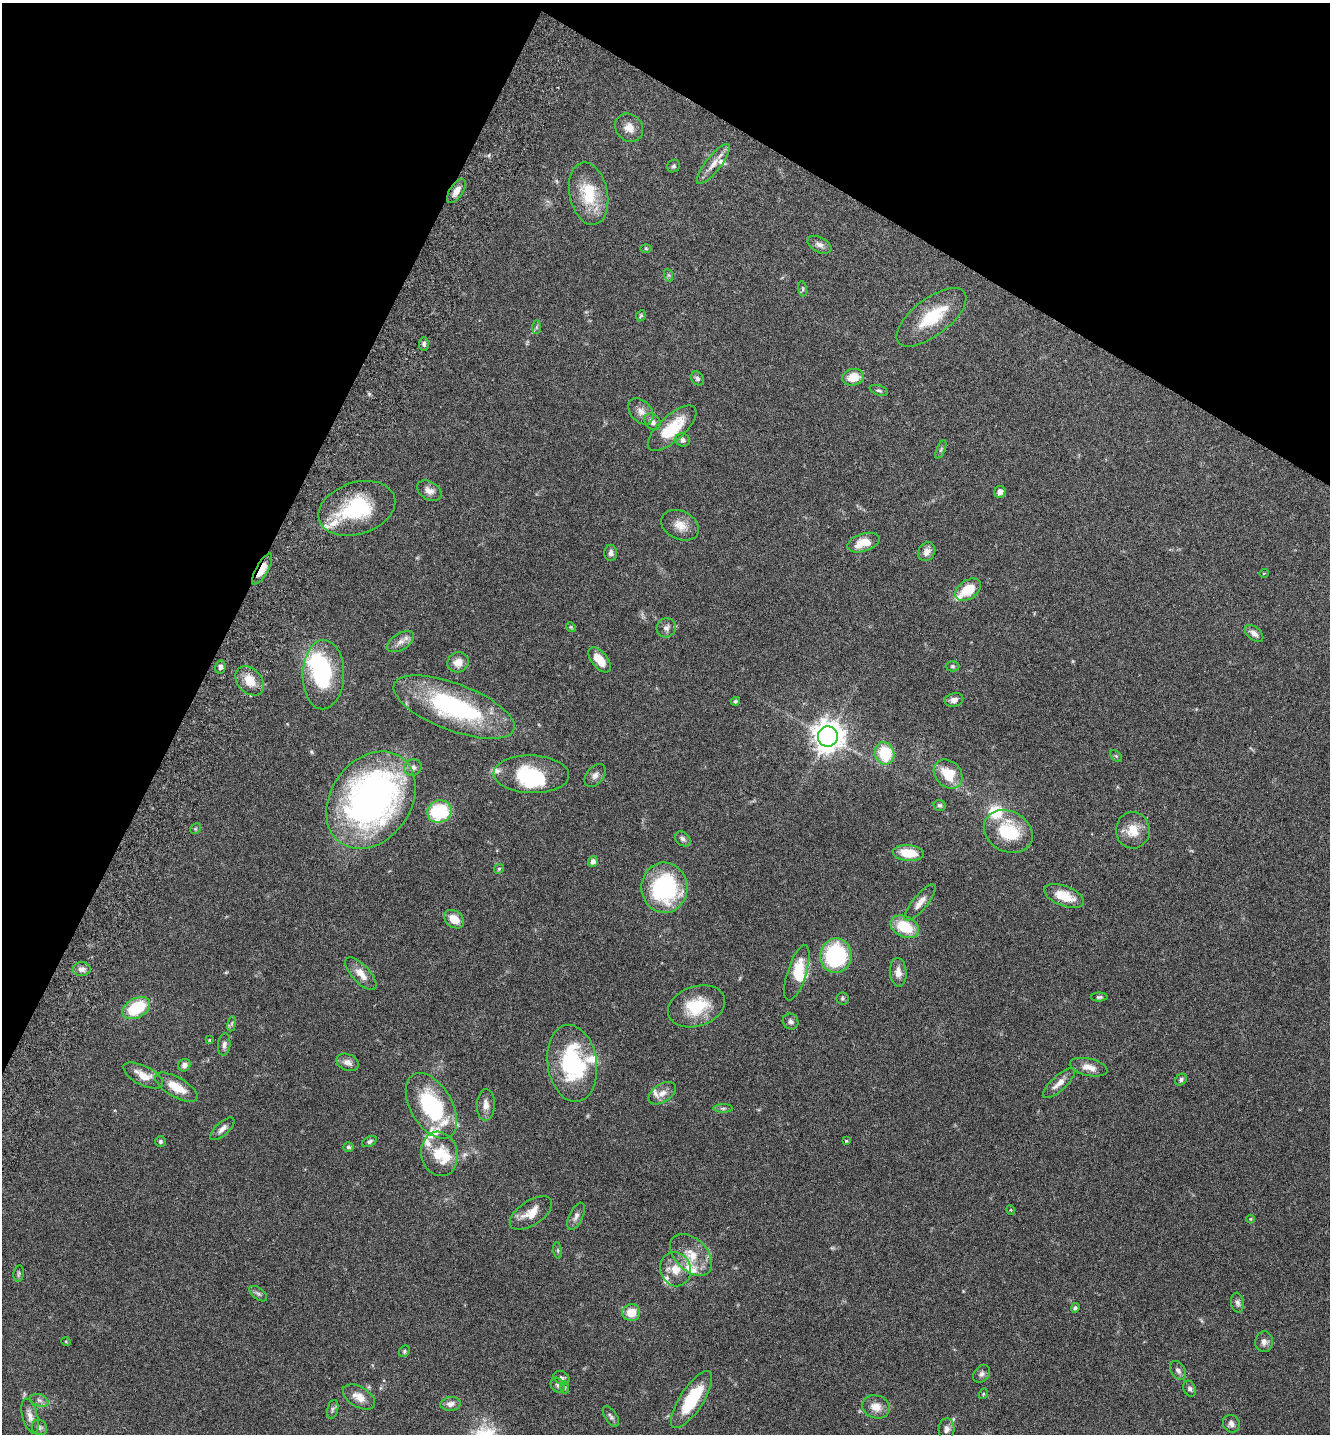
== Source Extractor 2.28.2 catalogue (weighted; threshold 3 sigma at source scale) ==
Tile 2 of 4 x 4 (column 2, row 1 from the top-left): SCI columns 1529-2856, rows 4333-5764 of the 5849 x 5796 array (HDU 1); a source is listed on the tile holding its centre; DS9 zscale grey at full resolution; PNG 1332 x 1436 px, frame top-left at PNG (2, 3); each listed source drawn as its Kron ellipse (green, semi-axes under 4 px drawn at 4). Shown black and unused: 26% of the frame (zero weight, under 3 of 6 exposures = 3% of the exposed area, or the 3 px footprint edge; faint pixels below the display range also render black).
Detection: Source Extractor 2.28.2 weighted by HDU 2 'WHT'; one run over the whole footprint, this tile lists its part. Background 0.0659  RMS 0.0031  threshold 0.0126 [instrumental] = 3 sigma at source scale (4.09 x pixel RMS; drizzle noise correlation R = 1.36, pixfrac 0.8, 0.05/0.05 arcsec/px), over >= 5 px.
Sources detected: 151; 4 inside a brighter object's white glare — neither listed nor drawn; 17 inside a brighter listed object's ellipse — not listed separately; the other 130 listed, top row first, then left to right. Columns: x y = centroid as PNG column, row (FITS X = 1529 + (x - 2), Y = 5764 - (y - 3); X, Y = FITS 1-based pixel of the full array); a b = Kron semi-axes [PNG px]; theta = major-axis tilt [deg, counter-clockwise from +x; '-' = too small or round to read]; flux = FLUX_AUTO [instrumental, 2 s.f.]
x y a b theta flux
629 128 15 13 -48 2.7
713 164 25 7 52 2.8
673 166 6 6 - 0.55
456 191 14 6 56 2.2
589 194 31 19 -78 11
819 245 13 7 -27 1.5
646 248 6 4 -1 0.31
668 275 7 4 -71 0.49
802 289 8 4 -81 0.43
641 316 6 4 63 0.4
931 317 41 18 37 12
536 327 7 4 89 0.46
424 344 6 5 - 0.68
853 377 11 8 11 4.8
697 378 7 6 - 0.78
879 390 9 5 -19 0.61
641 411 15 10 -47 2
652 422 9 7 -50 1.4
672 428 30 12 42 11
683 440 7 6 - 1
941 450 10 4 67 0.54
429 491 13 9 -30 1.9
1000 492 6 5 - 1.3
357 508 39 26 18 21
680 525 20 14 -25 3.6
863 543 17 9 17 4.9
927 552 10 8 57 2
611 553 8 6 90 1.1
262 569 17 6 61 4
1264 573 5 3 - 0.2
968 590 14 9 34 7.4
571 627 5 4 - 0.33
666 628 10 9 - 1.4
1254 633 11 6 -40 1.5
400 642 15 8 31 2
599 660 15 8 -51 4.1
458 662 11 10 - 2.8
952 666 7 5 0 0.49
220 667 6 5 - 0.93
323 675 34 21 88 25
250 681 16 12 -49 4.4
954 700 9 6 13 1.4
735 701 4 4 - 0.44
454 707 64 23 -21 39
828 736 10 10 - 370
884 753 11 9 -72 11
1116 756 7 4 -45 0.42
413 767 9 8 - 1.3
531 774 38 19 -2 16
948 774 16 12 -47 7.4
595 775 13 8 50 1.4
371 800 52 40 54 120
940 805 6 5 - 0.54
439 811 12 11 - 18
195 829 6 4 45 0.39
1133 830 18 17 - 5
1008 832 25 20 -28 15
683 839 9 6 -41 0.9
908 853 15 8 -5 7
593 861 5 5 - 1.3
499 869 5 4 - 0.42
664 888 25 23 -88 34
1064 896 21 10 -21 6.2
920 902 23 7 50 2.5
454 919 11 8 -37 3.9
905 927 15 10 -26 9.1
836 956 17 15 88 27
82 969 9 7 0 1.5
898 972 14 8 -86 2.3
797 973 29 9 72 7.4
361 974 21 9 -47 3.3
1099 997 8 4 1 0.56
842 998 6 6 - 0.5
696 1006 29 20 18 11
136 1008 15 9 29 13
791 1021 8 7 - 0.9
232 1024 8 4 82 0.49
209 1040 3 3 - 0.3
224 1045 11 6 84 1.1
347 1062 11 8 -22 1.8
572 1063 39 24 -81 29
184 1065 6 6 - 1
1089 1067 19 8 -13 2.7
143 1076 22 9 -27 3.9
1181 1080 6 5 - 0.64
1059 1083 21 7 42 2.4
176 1087 24 9 -30 5.5
662 1093 15 9 33 2.2
486 1105 16 9 87 2.1
431 1106 36 21 -59 25
723 1108 10 4 0 0.6
222 1129 15 6 42 1.5
369 1141 8 5 28 0.69
846 1141 3 3 - 0.77
160 1142 5 5 - 0.54
348 1147 5 5 - 0.55
439 1154 22 18 -77 8.7
1011 1210 5 3 - 0.25
531 1213 24 12 34 4.4
576 1216 15 7 65 1.3
1250 1219 4 3 - 0.23
558 1250 8 4 -82 0.46
691 1255 25 16 -45 6
675 1269 17 15 -71 4.6
19 1273 8 5 83 0.51
258 1294 10 5 -38 0.79
1238 1303 10 6 -81 0.9
1075 1308 5 4 - 0.52
631 1313 9 8 - 4.4
66 1342 5 3 - 0.23
1264 1342 10 9 - 1.3
404 1351 6 5 - 0.45
1178 1370 10 7 -58 1.2
982 1374 10 7 49 0.92
561 1378 8 6 -29 0.86
557 1385 8 6 -55 0.78
564 1387 6 4 -70 0.41
1190 1389 8 6 -68 0.72
983 1394 5 3 - 0.3
359 1397 18 10 -31 3.1
39 1400 9 6 -19 0.9
692 1400 33 11 57 14
451 1404 10 7 7 1.5
876 1407 14 11 -17 3.2
333 1409 9 5 77 0.69
30 1416 18 7 -75 1.9
611 1417 12 6 -57 0.86
1231 1424 9 8 - 1.2
39 1427 8 7 - 0.77
947 1429 11 8 84 1.3
Overlapping masked pixels (flux is a lower limit): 1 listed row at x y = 262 569